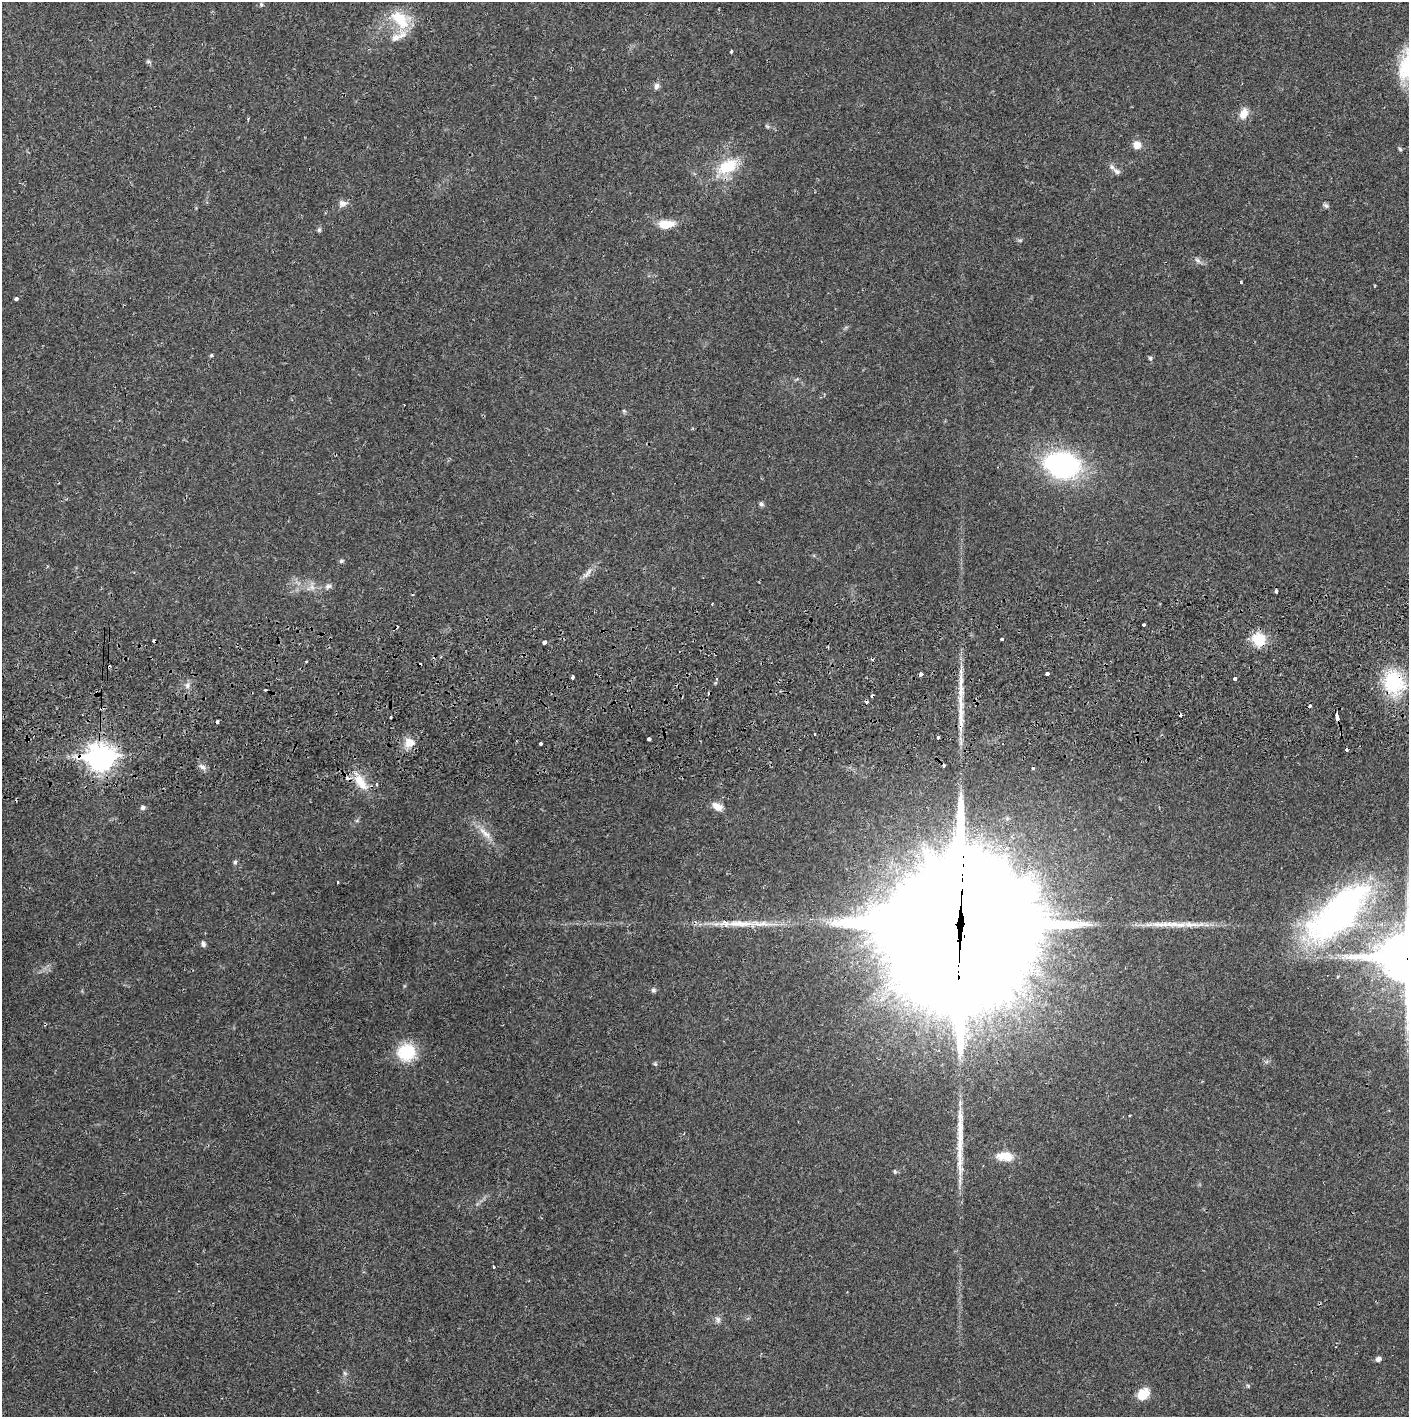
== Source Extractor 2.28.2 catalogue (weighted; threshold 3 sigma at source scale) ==
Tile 5 of 3 x 3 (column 2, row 2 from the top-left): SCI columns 1410-2816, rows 1471-2885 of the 4229 x 4358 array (HDU 1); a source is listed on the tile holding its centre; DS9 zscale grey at full resolution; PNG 1411 x 1419 px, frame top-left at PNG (2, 2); no overlay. Shown black and unused: <1% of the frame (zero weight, under 2 of 3 exposures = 3% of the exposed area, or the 3 px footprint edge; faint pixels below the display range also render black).
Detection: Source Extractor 2.28.2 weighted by HDU 2 'WHT'; one run over the whole footprint, this tile lists its part. Background 0.0218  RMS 0.0035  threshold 0.0157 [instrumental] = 3 sigma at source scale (4.5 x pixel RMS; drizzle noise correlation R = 1.50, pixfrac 1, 0.05/0.05 arcsec/px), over >= 5 px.
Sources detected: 96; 18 cosmic-ray / hot-pixel residue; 2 long thin detections or spike segments (spike, bleed or trail) — not listed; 3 inside a brighter listed object's ellipse — not listed separately; the other 73 listed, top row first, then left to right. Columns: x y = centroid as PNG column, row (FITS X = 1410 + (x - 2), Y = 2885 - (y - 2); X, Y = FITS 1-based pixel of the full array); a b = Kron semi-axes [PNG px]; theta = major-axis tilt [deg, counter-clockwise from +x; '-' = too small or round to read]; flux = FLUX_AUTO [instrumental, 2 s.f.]
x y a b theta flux
261 5 6 4 -69 0.52
400 19 31 19 -40 12
731 52 3 3 - 0.73
148 61 6 5 - 0.57
656 86 9 6 77 1.2
1244 113 13 9 69 3.5
767 126 6 4 -19 0.47
1137 145 9 8 - 2.9
1400 149 6 4 -47 0.5
727 166 28 16 30 12
1117 171 13 7 -34 1.5
342 204 12 9 18 1.7
1326 206 7 5 -44 0.78
666 224 19 10 2 5.3
319 230 7 5 75 0.64
1197 260 10 4 -45 0.95
1241 282 3 3 - 0.71
16 299 4 3 - 1.4
211 355 5 3 - 0.44
1150 358 5 5 - 0.59
624 411 6 4 -3 0.45
1062 465 28 20 -10 68
761 504 7 5 -44 0.7
341 561 7 5 16 0.58
588 573 18 5 53 2
328 586 12 6 15 1.3
312 587 8 6 -46 1.4
1276 591 4 3 - 1.4
1144 625 3 3 - 0.74
1002 639 3 3 - 1.8
1259 639 12 11 - 11
545 642 4 3 - 1.6
306 662 3 2 - 0.33
921 674 4 3 - 1.3
1047 674 4 3 - 3.2
573 677 3 3 - 0.66
1234 678 3 3 - 1.7
717 679 4 4 - 0.51
1394 683 27 23 -72 22
187 685 6 6 - 1
961 716 48 7 -89 8.5
390 717 3 2 - 0.49
1337 717 7 3 -82 7.8
814 734 3 3 - 1
938 737 3 3 - 1.7
649 739 4 3 - 2.1
409 742 12 11 - 3.9
541 743 3 3 - 0.97
101 757 11 9 -1 330
202 767 10 5 -32 1.3
361 782 25 10 -53 6.2
717 806 14 8 -30 2.7
143 808 7 6 - 0.8
485 833 25 7 -41 3.9
235 862 5 5 - 0.59
337 882 3 2 - 0.29
1338 913 90 37 43 110
960 923 72 41 87 26000
740 924 53 9 0 10
203 944 7 5 -86 0.96
1407 957 19 17 1 1600
653 990 7 6 - 0.74
407 1052 16 15 - 16
655 1064 5 5 - 0.47
1005 1156 20 11 -6 5.8
960 1165 51 8 -89 8.3
895 1171 7 4 -71 0.43
493 1267 3 2 - 0.5
718 1319 9 6 -60 1.1
1378 1359 5 4 - 1.6
345 1373 7 5 -46 0.67
1248 1386 5 4 - 0.38
1143 1394 14 10 43 5.4
Overlapping masked pixels (flux is a lower limit): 7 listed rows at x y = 1259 639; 1394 683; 961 716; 1337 717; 101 757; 960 923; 1407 957
Isophote crosses this tile's border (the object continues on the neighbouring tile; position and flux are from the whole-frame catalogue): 1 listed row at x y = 1407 957